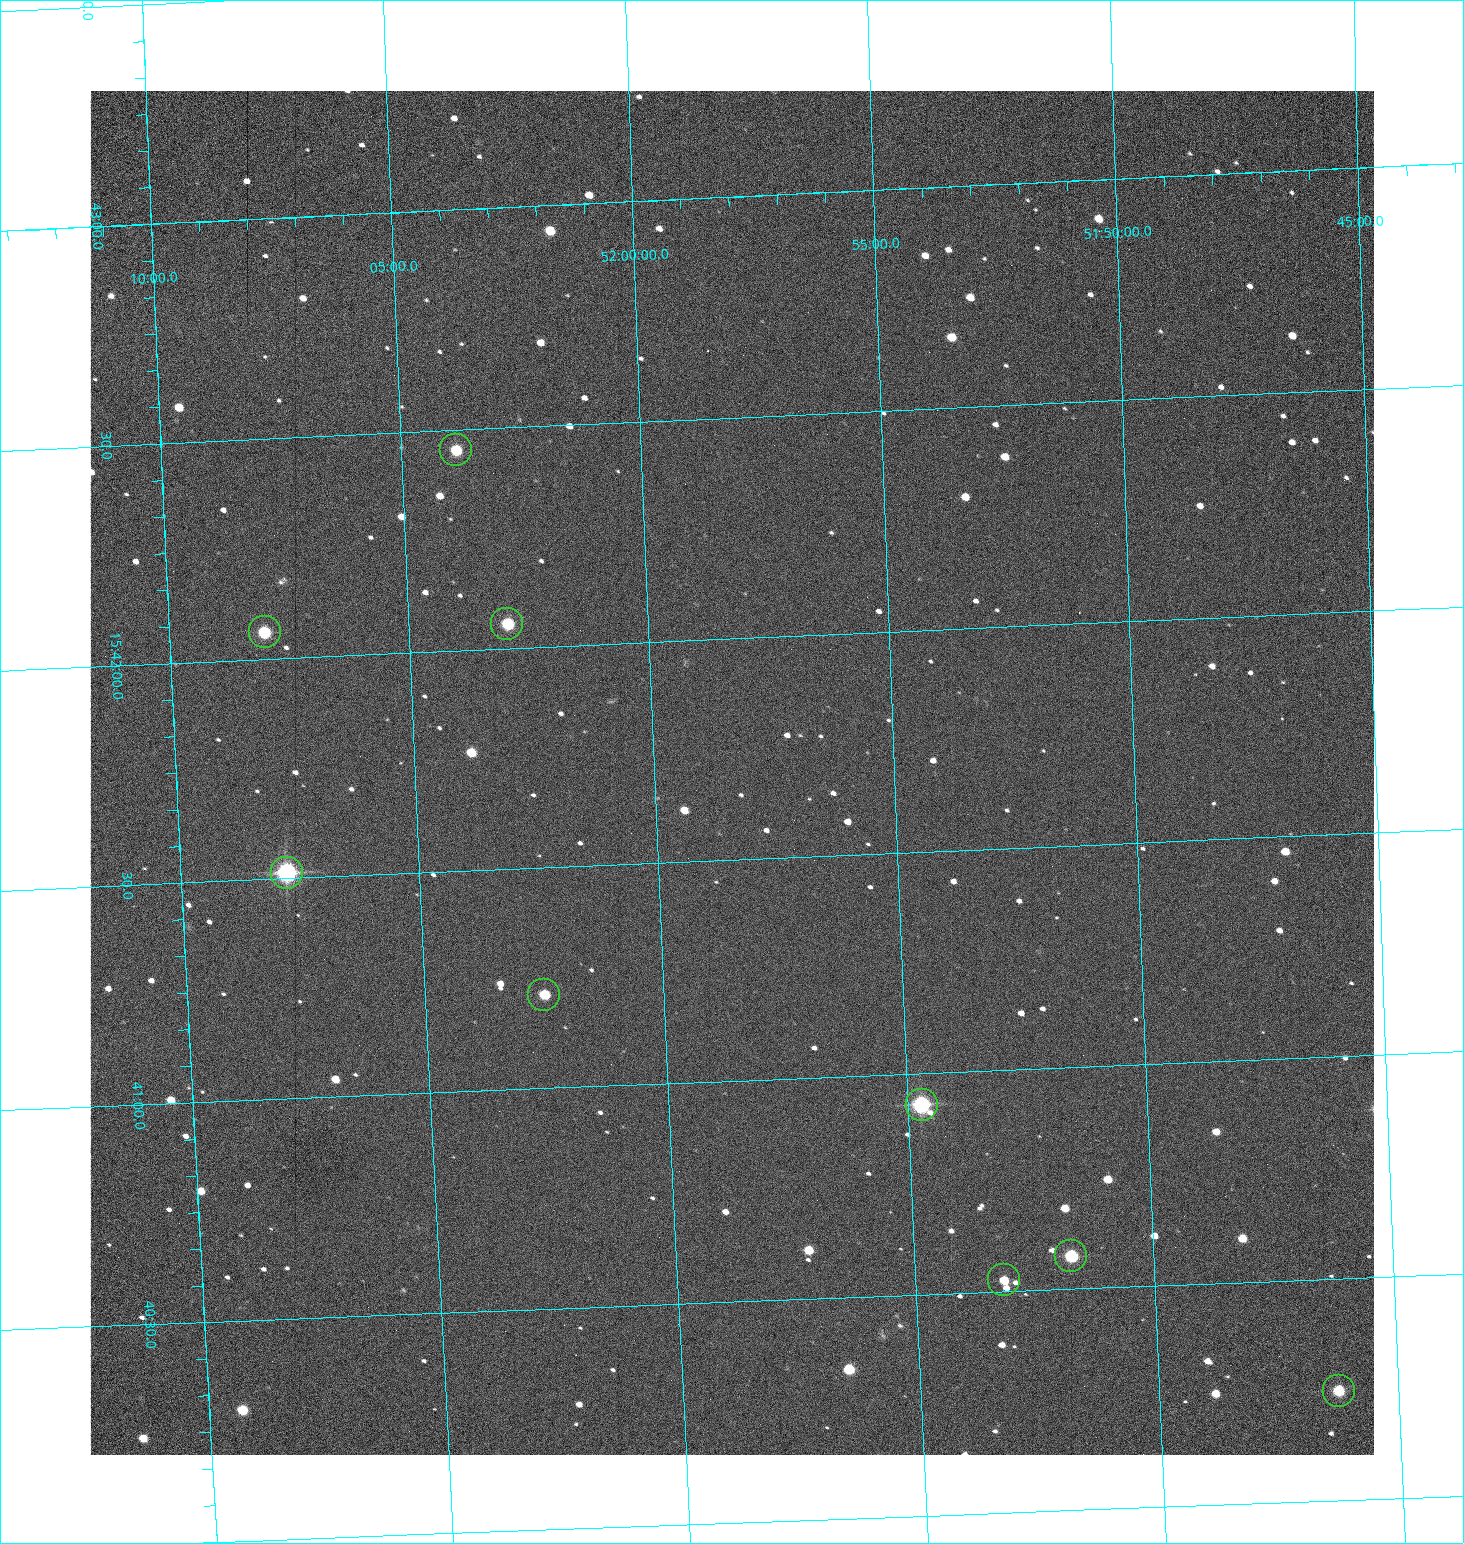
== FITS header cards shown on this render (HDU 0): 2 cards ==
NAXIS1  =                 1284 /fastest changing axis
NAXIS2  =                 1364 /next to fastest changing axis

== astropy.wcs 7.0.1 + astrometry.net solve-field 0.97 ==
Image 1284 x 1364 px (HDU 0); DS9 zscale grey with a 90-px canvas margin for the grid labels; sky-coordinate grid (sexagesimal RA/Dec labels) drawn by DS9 from the SOLVED WCS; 9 Tycho-2 reference stars matched to detected sources circled (green)
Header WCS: RA---TAN/DEC--TAN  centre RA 15:41:42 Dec +51:58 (235.42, +51.97 deg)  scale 1.26 arcsec/px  FOV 26.9' x 28.5'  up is +92 deg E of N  parity flipped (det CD > 0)
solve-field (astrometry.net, Tycho-2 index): VERIFIED the header's WCS against the Tycho-2 star catalogue (9 matches, 0 conflicts) and refined it, rather than solving blind
Solved WCS: RA---TAN-SIP/DEC--TAN-SIP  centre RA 15:41:42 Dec +51:58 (235.42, +51.97 deg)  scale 1.25 arcsec/px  FOV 26.8' x 28.5'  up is +92 deg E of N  parity flipped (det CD > 0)
The solver's refit moves the header's centre by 0.6 arcsec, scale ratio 0.9971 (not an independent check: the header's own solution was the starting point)
Tycho-2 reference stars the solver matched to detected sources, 9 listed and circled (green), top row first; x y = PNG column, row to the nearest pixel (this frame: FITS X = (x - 90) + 1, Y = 1364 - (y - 91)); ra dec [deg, ICRS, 3 dp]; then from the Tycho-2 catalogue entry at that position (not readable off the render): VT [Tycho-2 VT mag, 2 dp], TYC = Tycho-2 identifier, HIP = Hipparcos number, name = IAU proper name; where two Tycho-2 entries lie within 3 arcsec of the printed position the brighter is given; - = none
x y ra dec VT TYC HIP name
456 450 235.614 +52.064 11.61 3489-1132-1 - -
507 624 235.514 +52.049 11.19 3489-1407-1 - -
265 632 235.515 +52.133 11.12 3489-1380-1 - -
287 873 235.378 +52.130 9.31 3489-1322-1 76850 -
544 995 235.303 +52.042 11.52 3489-958-1 - -
922 1105 235.232 +51.912 9.59 3489-824-1 - -
1071 1256 235.143 +51.862 10.97 3489-1016-1 - -
1004 1280 235.131 +51.886 12.29 3489-908-1 - -
1339 1391 235.062 +51.771 11.53 3489-1453-1 - -